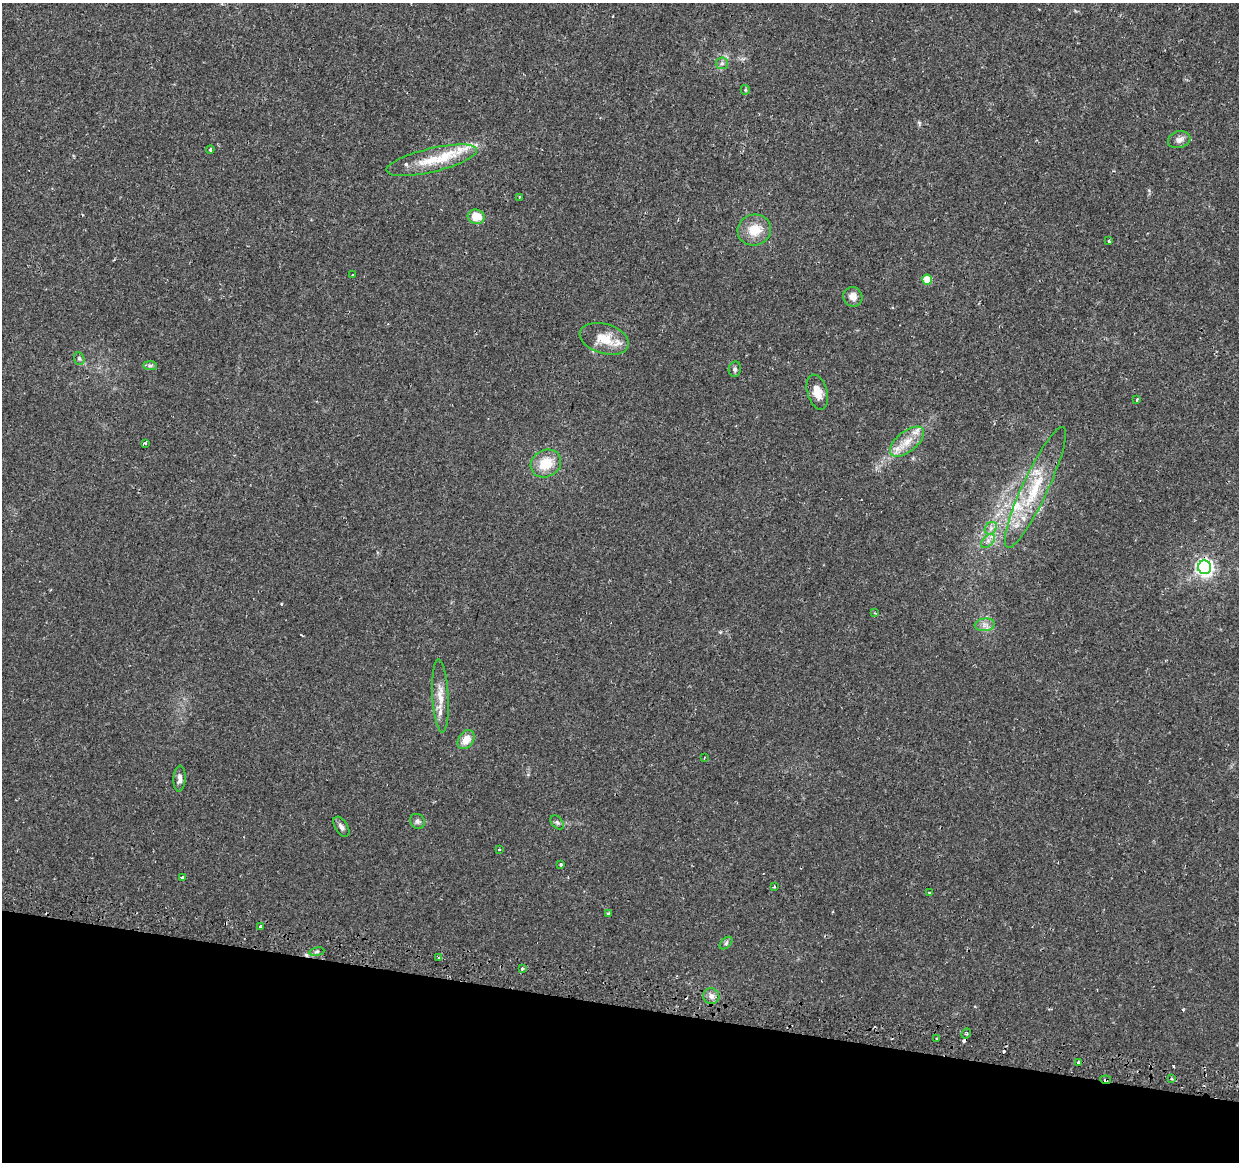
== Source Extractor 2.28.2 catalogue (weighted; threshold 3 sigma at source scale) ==
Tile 15 of 4 x 4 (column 3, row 4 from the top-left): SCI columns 2511-3747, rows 269-1428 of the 5029 x 5233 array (HDU 1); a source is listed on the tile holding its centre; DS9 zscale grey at full resolution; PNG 1241 x 1164 px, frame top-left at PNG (2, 3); each listed source drawn as its Kron ellipse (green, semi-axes under 4 px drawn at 4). Shown black and unused: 14% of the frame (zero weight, under 2 of 3 exposures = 3% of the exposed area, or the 3 px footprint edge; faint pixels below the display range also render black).
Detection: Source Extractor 2.28.2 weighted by HDU 2 'WHT'; one run over the whole footprint, this tile lists its part. Background 0.00797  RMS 0.0022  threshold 0.00996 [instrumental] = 3 sigma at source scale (4.5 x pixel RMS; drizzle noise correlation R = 1.50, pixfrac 1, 0.0396/0.0396 arcsec/px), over >= 5 px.
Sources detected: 62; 6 cosmic-ray / hot-pixel residue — neither listed nor drawn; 5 inside a brighter listed object's ellipse — not listed separately; the other 51 listed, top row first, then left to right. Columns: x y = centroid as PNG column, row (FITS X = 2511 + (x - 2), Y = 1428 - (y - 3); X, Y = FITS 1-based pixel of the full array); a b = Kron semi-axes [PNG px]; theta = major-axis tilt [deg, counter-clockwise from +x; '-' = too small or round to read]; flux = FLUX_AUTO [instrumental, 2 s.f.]
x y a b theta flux
722 63 6 6 - 0.59
745 90 5 4 - 0.25
1179 140 11 8 16 1.1
210 149 4 3 - 0.27
432 160 46 12 13 6.7
519 197 3 3 - 0.57
476 217 8 7 - 3.6
754 230 17 15 13 4.3
1109 241 4 3 - 0.44
353 275 3 2 - 0.22
927 280 5 5 - 5.3
853 297 10 9 - 1.5
604 339 25 15 -17 4.9
79 359 6 5 - 0.4
150 366 7 4 -1 0.48
735 369 8 6 81 0.51
817 392 18 10 -74 2.6
1137 399 3 3 - 0.61
907 442 20 10 39 3.3
145 443 4 3 - 0.34
546 463 16 13 28 5.1
1035 487 66 13 65 11
991 528 7 5 46 0.71
988 541 8 5 45 0.68
1205 567 7 6 - 75
875 613 4 4 - 0.23
985 625 10 6 7 1.1
440 696 37 8 -87 3.3
466 740 10 7 55 2.4
704 758 3 2 - 0.3
180 779 13 6 87 0.98
417 821 8 7 - 0.63
557 823 8 5 -48 0.48
341 827 11 6 -57 0.74
499 849 3 3 - 0.45
561 864 3 3 - 0.71
183 878 4 4 - 1.3
774 887 3 3 - 0.18
930 893 3 3 - 0.29
608 913 4 4 - 0.43
260 926 4 3 - 2.6
726 943 7 4 46 0.45
317 952 7 4 9 0.4
439 957 3 2 - 0.4
522 968 3 3 - 3.9
711 996 8 7 - 1
966 1034 5 3 - 0.34
936 1039 3 3 - 1.3
1079 1062 3 3 - 1.5
1172 1078 4 3 - 0.31
1106 1080 5 3 - 0.98
Overlapping masked pixels (flux is a lower limit): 1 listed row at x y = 1106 1080